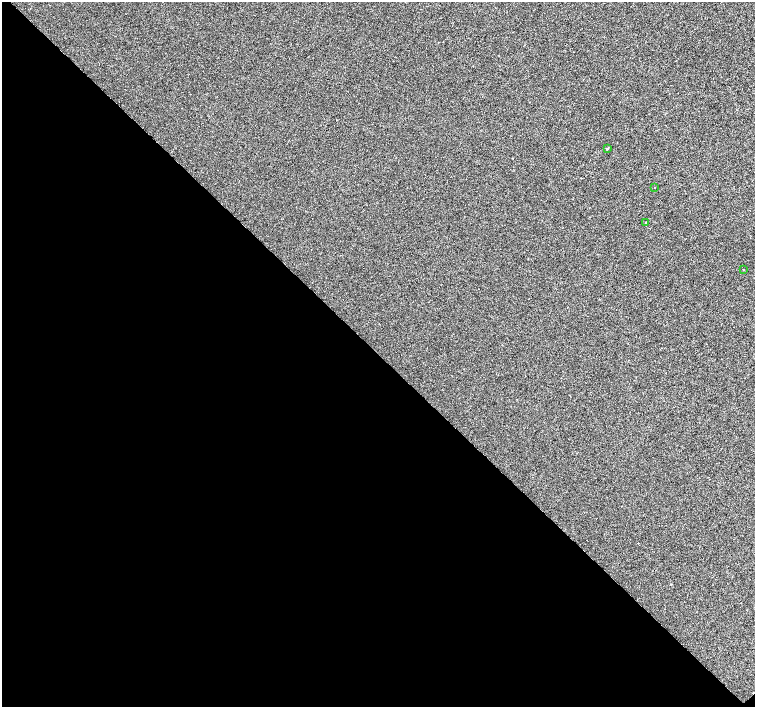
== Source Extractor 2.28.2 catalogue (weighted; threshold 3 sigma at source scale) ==
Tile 14 of 4 x 4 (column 2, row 4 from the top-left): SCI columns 1507-3012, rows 157-1566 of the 6028 x 6015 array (HDU 1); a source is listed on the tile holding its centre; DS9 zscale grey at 2 x 2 block average (1 PNG px = mean of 2 x 2 image px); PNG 757 x 709 px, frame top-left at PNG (2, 2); each listed source drawn as its Kron ellipse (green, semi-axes under 4 px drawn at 4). Shown black and unused: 50% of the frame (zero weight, under 2 of 3 exposures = <1% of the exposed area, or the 3 px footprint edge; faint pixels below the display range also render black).
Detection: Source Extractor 2.28.2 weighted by HDU 2 'WHT'; one run over the whole footprint, this tile lists its part. Background -2.09e-04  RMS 0.0042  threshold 0.0189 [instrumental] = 3 sigma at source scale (4.5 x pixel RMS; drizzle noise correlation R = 1.50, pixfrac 1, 0.0396/0.0396 arcsec/px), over >= 5 px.
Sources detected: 6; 2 cosmic-ray / hot-pixel residue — neither listed nor drawn; the other 4 listed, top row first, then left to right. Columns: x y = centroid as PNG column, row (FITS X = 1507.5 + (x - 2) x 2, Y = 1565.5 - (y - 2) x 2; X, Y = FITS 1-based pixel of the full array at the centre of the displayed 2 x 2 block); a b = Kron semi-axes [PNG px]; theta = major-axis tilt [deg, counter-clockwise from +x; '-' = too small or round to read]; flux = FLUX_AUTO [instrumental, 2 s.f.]
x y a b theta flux
607 149 3 2 - 0.55
655 187 2 2 - 0.64
646 222 2 2 - 0.48
743 269 2 2 - 0.83